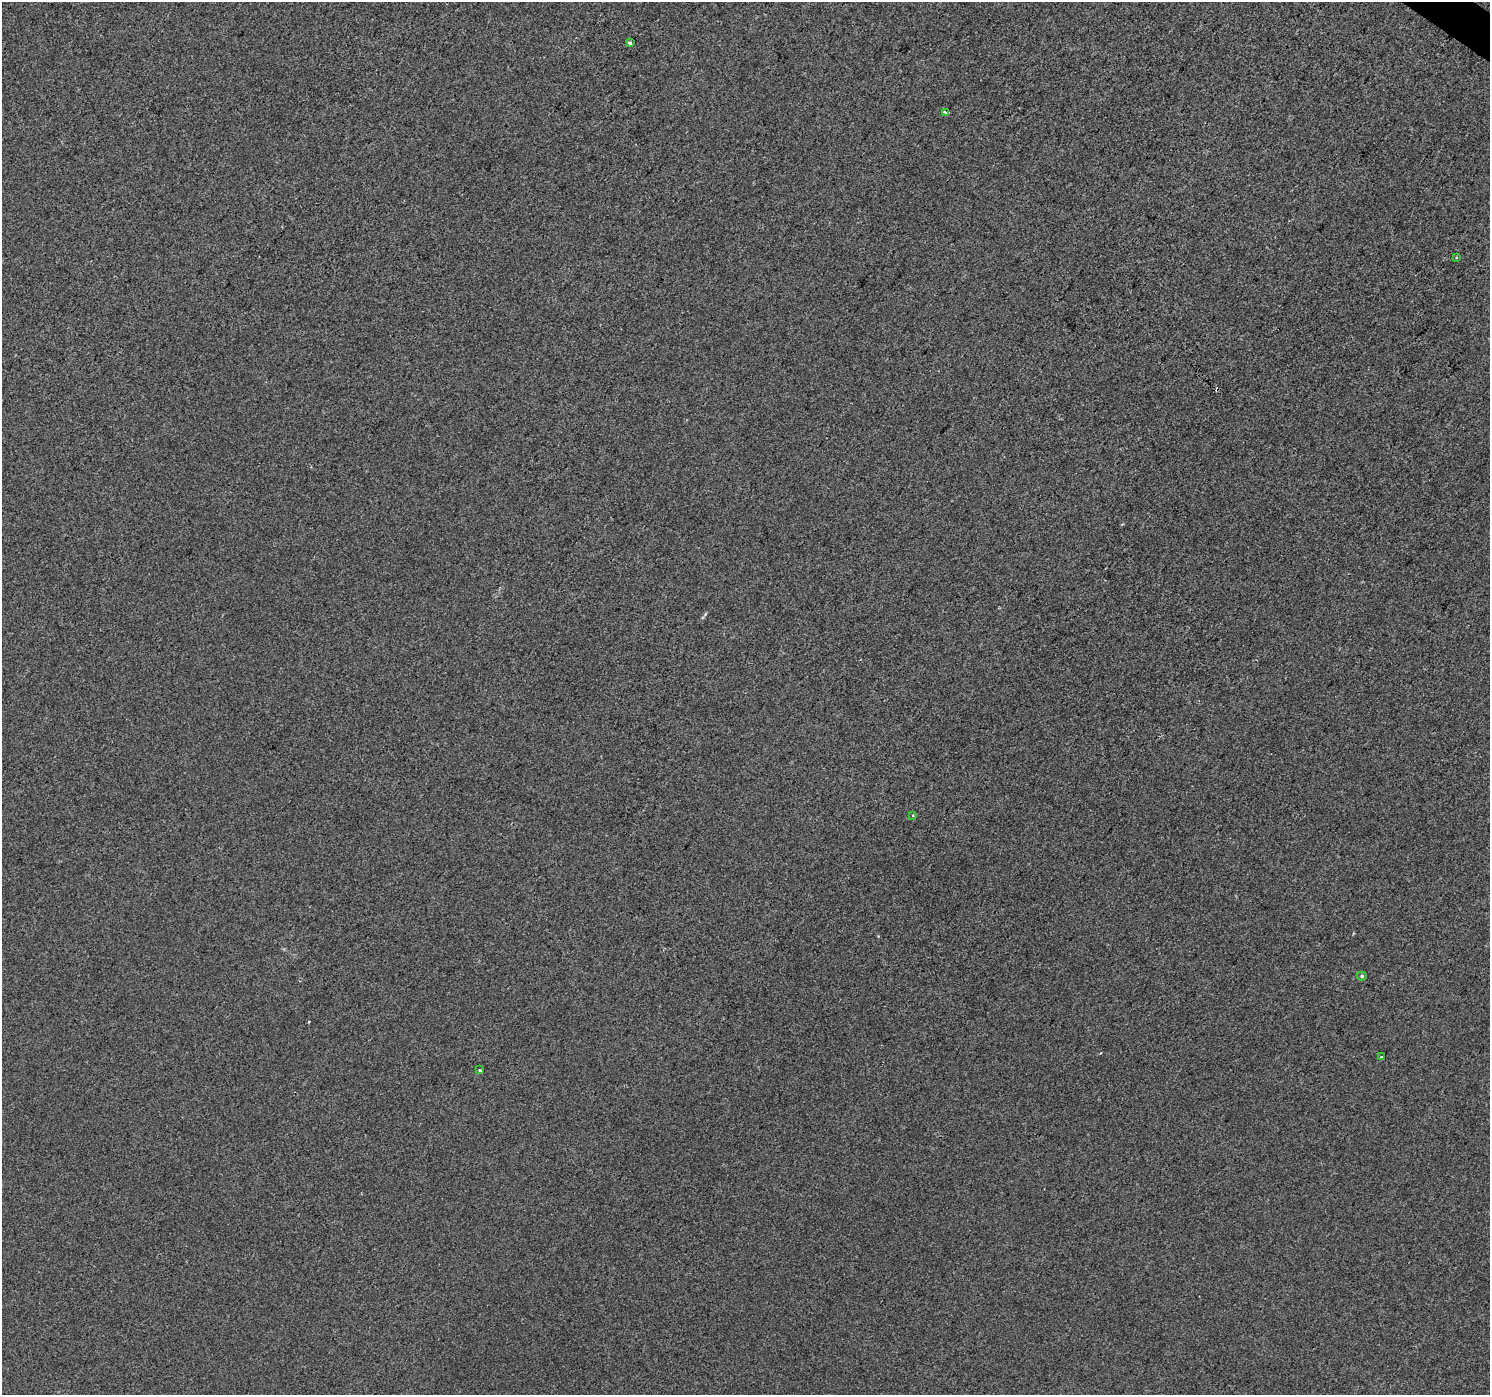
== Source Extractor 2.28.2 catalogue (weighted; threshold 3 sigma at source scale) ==
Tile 10 of 4 x 4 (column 2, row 3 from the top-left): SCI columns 1494-2981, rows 1643-3035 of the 5957 x 6003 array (HDU 1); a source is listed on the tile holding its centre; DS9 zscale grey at full resolution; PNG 1492 x 1397 px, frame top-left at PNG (2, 2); each listed source drawn as its Kron ellipse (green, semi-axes under 4 px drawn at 4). Shown black and unused: <1% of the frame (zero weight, under 2 of 3 exposures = <1% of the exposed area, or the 3 px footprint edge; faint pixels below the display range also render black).
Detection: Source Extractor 2.28.2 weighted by HDU 2 'WHT'; one run over the whole footprint, this tile lists its part. Background 8.40e-04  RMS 0.0058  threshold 0.026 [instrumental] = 3 sigma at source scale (4.5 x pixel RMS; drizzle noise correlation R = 1.50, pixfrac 1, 0.0396/0.0396 arcsec/px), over >= 5 px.
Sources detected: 10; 3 cosmic-ray / hot-pixel residue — neither listed nor drawn; the other 7 listed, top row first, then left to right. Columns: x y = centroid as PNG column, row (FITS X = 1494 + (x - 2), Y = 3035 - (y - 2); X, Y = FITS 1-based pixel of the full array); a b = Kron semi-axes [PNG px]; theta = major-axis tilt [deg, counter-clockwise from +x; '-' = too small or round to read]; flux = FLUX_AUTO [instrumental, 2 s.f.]
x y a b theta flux
630 43 3 3 - 6.9
945 112 3 3 - 3.6
1456 258 3 3 - 1.2
913 815 3 3 - 0.51
1362 976 5 4 - 0.96
1382 1057 3 2 - 0.91
480 1070 3 3 - 1.8